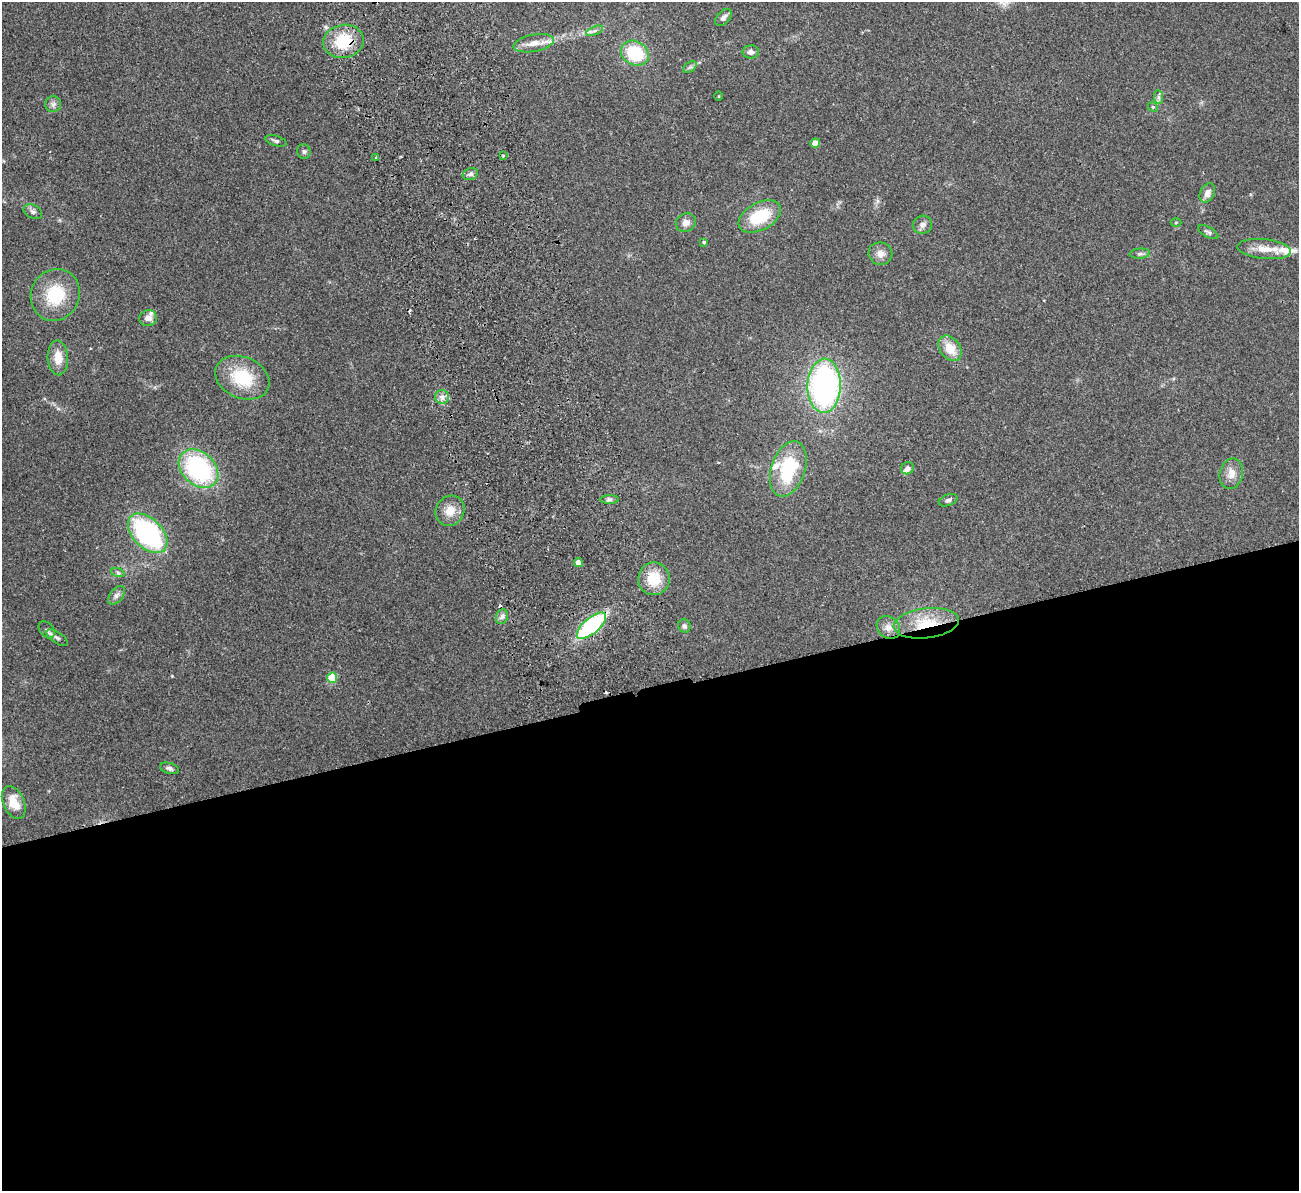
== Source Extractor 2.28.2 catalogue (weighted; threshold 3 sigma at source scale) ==
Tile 15 of 4 x 4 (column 3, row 4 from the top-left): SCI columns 2651-3947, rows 166-1354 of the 5300 x 5207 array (HDU 1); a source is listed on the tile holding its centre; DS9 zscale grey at full resolution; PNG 1301 x 1193 px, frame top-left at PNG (2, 2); each listed source drawn as its Kron ellipse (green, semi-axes under 4 px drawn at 4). Shown black and unused: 42% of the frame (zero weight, under 2 of 3 exposures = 3% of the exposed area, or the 3 px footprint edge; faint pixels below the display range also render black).
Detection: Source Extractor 2.28.2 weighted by HDU 2 'WHT'; one run over the whole footprint, this tile lists its part. Background 0.0951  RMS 0.0086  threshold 0.0389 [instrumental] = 3 sigma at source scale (4.5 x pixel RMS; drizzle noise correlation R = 1.50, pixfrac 1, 0.05/0.05 arcsec/px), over >= 5 px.
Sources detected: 65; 3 cosmic-ray / hot-pixel residue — neither listed nor drawn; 5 inside a brighter listed object's ellipse — not listed separately; the other 57 listed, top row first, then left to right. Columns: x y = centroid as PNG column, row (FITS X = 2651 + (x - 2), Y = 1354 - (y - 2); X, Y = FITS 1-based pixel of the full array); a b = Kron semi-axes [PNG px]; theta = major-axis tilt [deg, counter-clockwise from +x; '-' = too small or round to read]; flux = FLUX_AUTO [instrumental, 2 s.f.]
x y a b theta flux
723 18 10 6 47 3.2
594 31 9 4 22 2.2
343 41 20 16 11 34
534 43 20 8 11 9.1
751 52 8 6 1 4
635 53 15 12 -30 42
690 67 7 5 33 1.8
718 96 5 3 - 0.81
1158 97 7 4 -89 2.1
53 104 8 8 - 3.1
1153 107 5 4 - 1.2
276 141 11 5 -17 2.3
815 143 5 4 - 12
304 151 7 6 - 1.9
503 156 3 2 - 1.4
375 158 3 3 - 2.2
470 174 8 6 21 2.4
1207 193 10 7 64 5.2
33 212 10 6 -27 2.9
760 216 23 13 28 35
1176 222 5 3 - 0.87
686 223 10 9 - 5.1
922 225 10 9 - 4
1208 232 11 5 -30 2.1
704 242 3 3 - 1.3
1264 249 27 10 -6 12
880 254 12 11 - 6.3
1140 254 10 5 5 2.3
55 295 26 24 64 39
148 318 9 8 - 5.9
950 348 14 10 -54 15
58 358 17 10 -87 12
242 378 28 20 -23 39
824 386 27 16 88 230
442 397 7 7 - 3.2
907 468 7 6 - 3.2
199 469 22 16 -43 120
788 469 29 17 71 57
1231 474 15 11 75 8.2
610 499 9 4 1 2.2
948 500 10 5 20 2.6
450 511 15 14 - 11
148 533 24 14 -45 140
578 562 4 4 - 9.2
118 573 7 4 -19 1.6
654 579 16 16 - 24
116 595 11 6 53 3.3
502 617 8 6 68 2.7
926 623 33 15 7 32
591 626 18 7 41 110
684 626 7 6 - 2
888 627 12 10 -38 6.3
47 630 9 6 -50 2.7
57 638 12 5 -34 2.7
332 678 5 5 - 29
169 768 10 5 -15 2.5
14 802 17 10 -67 16
Overlapping masked pixels (flux is a lower limit): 3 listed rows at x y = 343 41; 926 623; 591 626